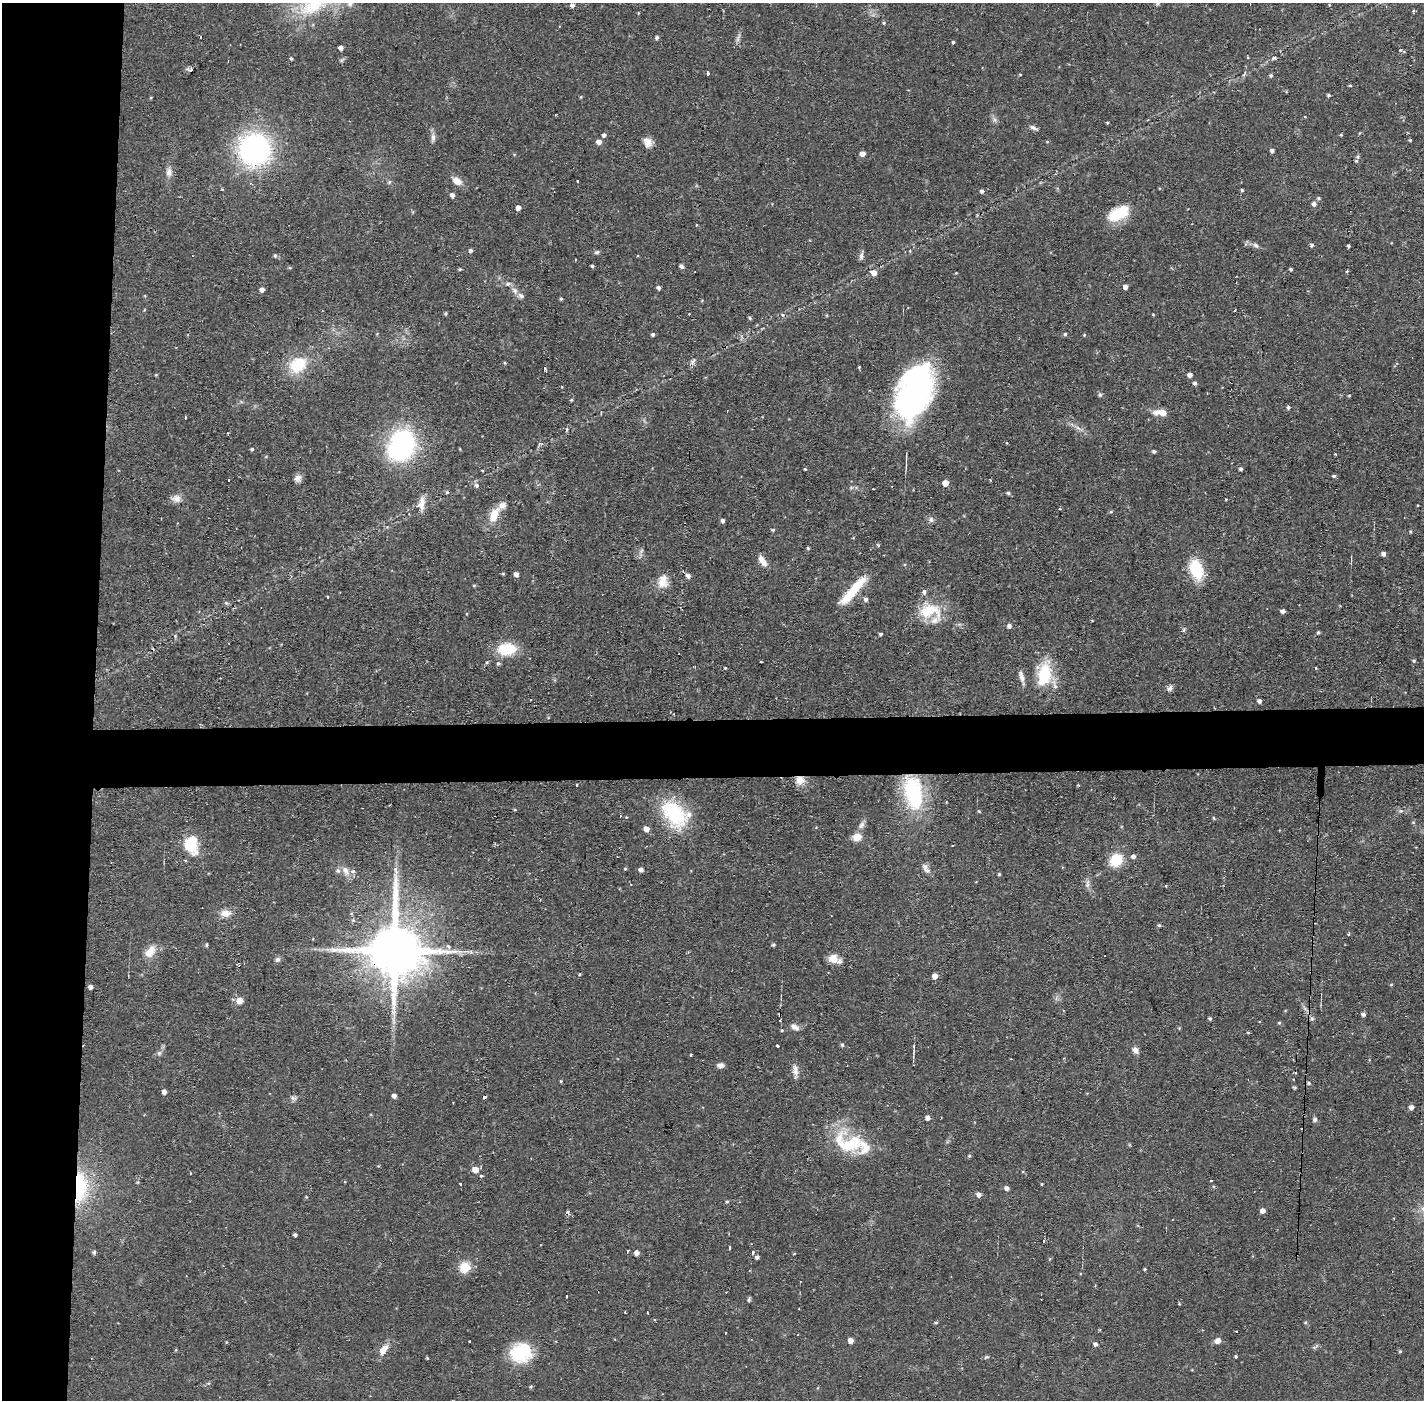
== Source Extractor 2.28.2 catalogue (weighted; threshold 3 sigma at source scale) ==
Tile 4 of 3 x 3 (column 1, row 2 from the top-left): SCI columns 1-1422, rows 1451-2848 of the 4267 x 4299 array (HDU 1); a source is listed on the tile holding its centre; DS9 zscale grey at full resolution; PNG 1426 x 1402 px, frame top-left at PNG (2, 3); no overlay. Shown black and unused: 10% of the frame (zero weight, under 2 of 3 exposures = <1% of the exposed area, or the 3 px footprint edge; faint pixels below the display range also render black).
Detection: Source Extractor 2.28.2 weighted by HDU 2 'WHT'; one run over the whole footprint, this tile lists its part. Background 0.0567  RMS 0.0058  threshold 0.0261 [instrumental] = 3 sigma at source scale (4.5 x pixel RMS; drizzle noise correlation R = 1.50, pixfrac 1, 0.05/0.05 arcsec/px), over >= 5 px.
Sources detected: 276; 4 inside a brighter object's white glare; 8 cosmic-ray / hot-pixel residue — not listed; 13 inside a brighter listed object's ellipse — not listed separately; the other 251 listed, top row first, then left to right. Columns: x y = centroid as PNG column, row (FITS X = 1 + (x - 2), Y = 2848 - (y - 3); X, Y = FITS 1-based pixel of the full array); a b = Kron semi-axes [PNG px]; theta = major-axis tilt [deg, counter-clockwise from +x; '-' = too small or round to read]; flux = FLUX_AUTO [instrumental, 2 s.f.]
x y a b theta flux
315 4 57 24 31 45
572 5 5 5 - 1.8
1329 5 4 3 - 0.44
1414 11 3 3 - 1.4
884 23 5 4 - 0.81
657 37 5 4 - 1.3
738 38 13 5 71 2
953 42 3 3 - 0.73
341 48 4 4 - 2.7
1400 50 4 3 - 0.7
291 58 4 3 - 0.88
1247 58 3 3 - 0.72
1274 58 6 4 25 1.2
342 60 8 4 44 0.92
228 61 3 2 - 0.61
190 69 8 4 -1 1.8
707 73 4 3 - 2.2
1020 74 4 3 - 0.46
1271 75 5 4 - 0.96
1350 85 4 4 - 0.66
1328 95 4 4 - 0.85
995 120 6 5 - 1.4
1107 122 3 3 - 0.66
1033 127 11 5 -24 1.9
604 135 5 4 - 1.7
1341 135 4 3 - 0.63
433 137 13 6 87 2.4
1410 140 4 3 - 0.62
1047 141 4 3 - 0.45
599 142 5 5 - 3.5
647 142 12 9 -69 4.4
254 149 28 27 - 130
1272 150 4 4 - 1.6
862 154 5 4 - 3.5
1356 161 5 5 - 0.87
169 172 11 7 -87 3.4
457 181 14 8 -30 4.9
578 181 3 2 - 0.66
389 182 6 5 - 1.1
1242 190 4 3 - 0.8
982 191 5 4 - 1.6
452 195 4 4 - 2.3
1318 198 5 5 - 1.1
1314 204 5 5 - 2.3
518 208 4 4 - 3.1
1118 214 25 15 23 18
696 225 3 3 - 0.52
1256 245 9 6 -38 1.7
1312 245 4 4 - 1.3
1349 246 3 3 - 2.3
470 250 4 4 - 1.4
597 252 7 4 16 1.2
275 255 5 4 - 0.88
861 256 11 5 80 1.8
575 260 3 2 - 0.94
592 266 4 3 - 0.87
681 266 5 5 - 1.5
460 269 5 3 - 0.58
1291 269 3 3 - 0.92
874 273 6 6 - 3.9
1125 287 4 4 - 2.9
658 288 4 4 - 1.5
262 289 5 4 - 2.4
515 290 11 6 -46 2.9
561 299 4 4 - 0.7
1235 310 3 2 - 1.1
445 313 4 4 - 0.83
689 314 3 2 - 0.55
827 315 5 3 - 0.52
1153 315 4 3 - 0.48
750 318 5 4 - 0.89
653 334 4 4 - 1.2
1065 334 4 4 - 0.98
1084 335 4 4 - 0.57
505 363 4 3 - 0.63
298 365 25 19 34 21
859 367 3 2 - 0.55
544 368 5 3 - 1.5
156 375 4 4 - 0.56
1190 375 5 4 - 2.9
1195 383 5 4 - 1.4
1100 395 7 5 90 1
1349 395 4 3 - 0.55
912 396 56 33 64 140
571 400 5 3 - 0.66
1288 407 5 4 - 1.2
1162 412 11 7 -7 5.8
185 417 3 3 - 1.3
1078 428 11 4 -33 2.1
403 442 23 20 -21 74
1007 443 4 3 - 0.46
252 449 4 4 - 0.95
1154 451 4 4 - 1.1
906 458 17 3 89 2
805 469 3 3 - 0.61
1241 469 4 3 - 1.4
1334 476 5 4 - 1
298 478 9 8 - 2.9
945 483 5 4 - 5
477 485 6 6 - 1.6
447 492 4 4 - 0.73
1008 493 5 4 - 1.1
176 499 13 9 -9 3.9
421 503 22 9 84 5.9
1059 509 3 3 - 0.58
1111 512 5 4 - 0.75
494 515 20 10 64 10
931 519 7 7 - 1.8
723 521 4 4 - 1.6
773 530 4 4 - 0.75
1410 531 4 3 - 0.69
853 538 4 3 - 0.4
878 545 5 4 - 0.65
808 548 3 3 - 0.75
1384 554 4 4 - 2.4
762 561 15 7 -57 4.6
1196 569 20 12 -70 25
503 574 4 3 - 0.74
516 574 4 4 - 2.4
688 576 6 5 - 2.5
663 581 18 14 90 7.5
474 585 5 3 - 0.61
853 590 40 9 49 21
866 599 5 5 - 1.6
226 603 6 5 - 1
929 611 33 20 0 20
1283 611 4 4 - 2.4
1009 626 5 5 - 2.1
1184 630 7 4 70 0.9
1318 632 4 4 - 1.1
880 634 3 3 - 1.1
506 649 15 10 -1 26
1414 661 5 4 - 0.82
487 662 5 5 - 0.82
761 662 2 2 - 0.71
498 663 6 5 - 1.1
725 668 4 3 - 0.51
1315 668 3 3 - 1.3
1044 674 29 17 81 27
1021 676 19 6 -73 3.2
1169 688 8 7 - 2.1
1259 701 4 4 - 2
800 780 12 11 - 5.8
576 785 3 2 - 0.69
913 792 39 20 -79 53
515 810 5 3 - 0.5
979 811 5 4 - 0.6
1401 811 8 4 -1 1.2
674 813 37 23 -49 41
1214 818 5 3 - 0.55
1413 822 5 3 - 0.71
861 825 11 7 63 2.5
646 829 6 5 - 3.3
857 837 10 8 16 6.7
191 844 18 13 -83 22
953 846 3 2 - 0.67
1133 856 6 5 - 1.8
1116 860 11 10 - 19
625 869 4 4 - 0.6
641 869 5 4 - 2.4
926 869 15 7 -58 3
346 871 15 9 -65 4.9
999 874 4 4 - 0.78
1087 884 13 5 86 2.4
1166 886 4 3 - 0.61
226 913 14 8 3 5.1
1159 925 4 4 - 0.97
1349 934 5 3 - 0.57
206 945 5 4 - 0.82
773 945 4 4 - 0.93
448 946 7 6 - 1.2
395 950 19 15 -90 4500
150 951 18 11 51 7.7
833 959 12 11 - 5.8
277 960 8 6 44 1.6
238 965 5 3 - 1.1
580 974 3 3 - 1.3
935 976 5 5 - 3.6
1391 984 5 3 - 0.58
90 987 4 4 - 2.2
240 1000 5 5 - 7.4
1363 1014 4 4 - 1.7
1210 1018 4 4 - 0.94
1312 1018 7 5 -69 1.4
1279 1023 5 4 - 0.67
794 1027 11 7 -25 3.2
1179 1028 4 4 - 0.52
782 1030 4 3 - 0.52
1248 1033 4 3 - 0.64
842 1045 5 4 - 1.1
777 1046 3 3 - 1.3
1135 1050 8 6 -56 2.9
159 1053 6 6 - 1.3
691 1055 3 2 - 0.53
720 1065 8 6 5 2.3
795 1070 15 8 -89 3.7
1309 1083 5 4 - 0.87
1295 1087 5 3 - 0.73
164 1092 4 4 - 2.7
394 1096 4 4 - 2.2
293 1098 9 5 -55 1.5
1411 1107 4 4 - 2.9
928 1118 5 4 - 2.4
1315 1120 6 5 - 1.4
850 1144 38 25 12 30
969 1156 5 4 - 0.75
378 1166 4 4 - 0.51
475 1170 5 5 - 6.2
481 1175 3 3 - 2.3
1211 1181 3 2 - 0.93
138 1182 5 4 - 0.63
461 1184 3 3 - 1.2
1042 1184 3 3 - 0.57
80 1187 38 16 89 41
1006 1188 5 4 - 2.1
979 1195 5 5 - 2.5
727 1201 5 5 - 0.9
1263 1211 5 5 - 3.2
1138 1226 5 3 - 0.5
295 1235 4 3 - 1.3
1044 1240 3 3 - 1
729 1248 3 3 - 1.1
628 1250 4 2 - 0.63
94 1252 5 4 - 1.2
637 1253 4 4 - 3.2
752 1253 4 3 - 1.6
794 1254 4 3 - 0.51
757 1257 4 4 - 1.7
464 1267 13 12 - 9.4
1145 1269 3 3 - 0.61
749 1300 5 4 - 1.3
1179 1304 4 3 - 0.45
625 1312 2 2 - 0.47
647 1312 3 2 - 0.66
936 1322 5 4 - 0.78
1305 1323 5 4 - 0.74
1236 1331 2 2 - 0.66
725 1333 3 2 - 1.1
470 1341 3 2 - 0.64
851 1341 5 5 - 3.8
1217 1341 8 6 32 2.8
226 1342 4 3 - 0.43
1095 1344 5 5 - 1.8
1314 1347 6 4 3 0.84
176 1350 5 3 - 0.56
383 1350 15 8 55 6.3
524 1350 30 20 -15 24
1400 1351 5 4 - 0.73
986 1357 7 4 24 0.93
1235 1357 3 3 - 3.8
427 1358 5 4 - 0.51
Overlapping masked pixels (flux is a lower limit): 4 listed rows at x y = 912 396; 800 780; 395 950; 80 1187
Isophote crosses this tile's border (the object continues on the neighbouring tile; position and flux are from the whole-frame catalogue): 1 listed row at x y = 315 4